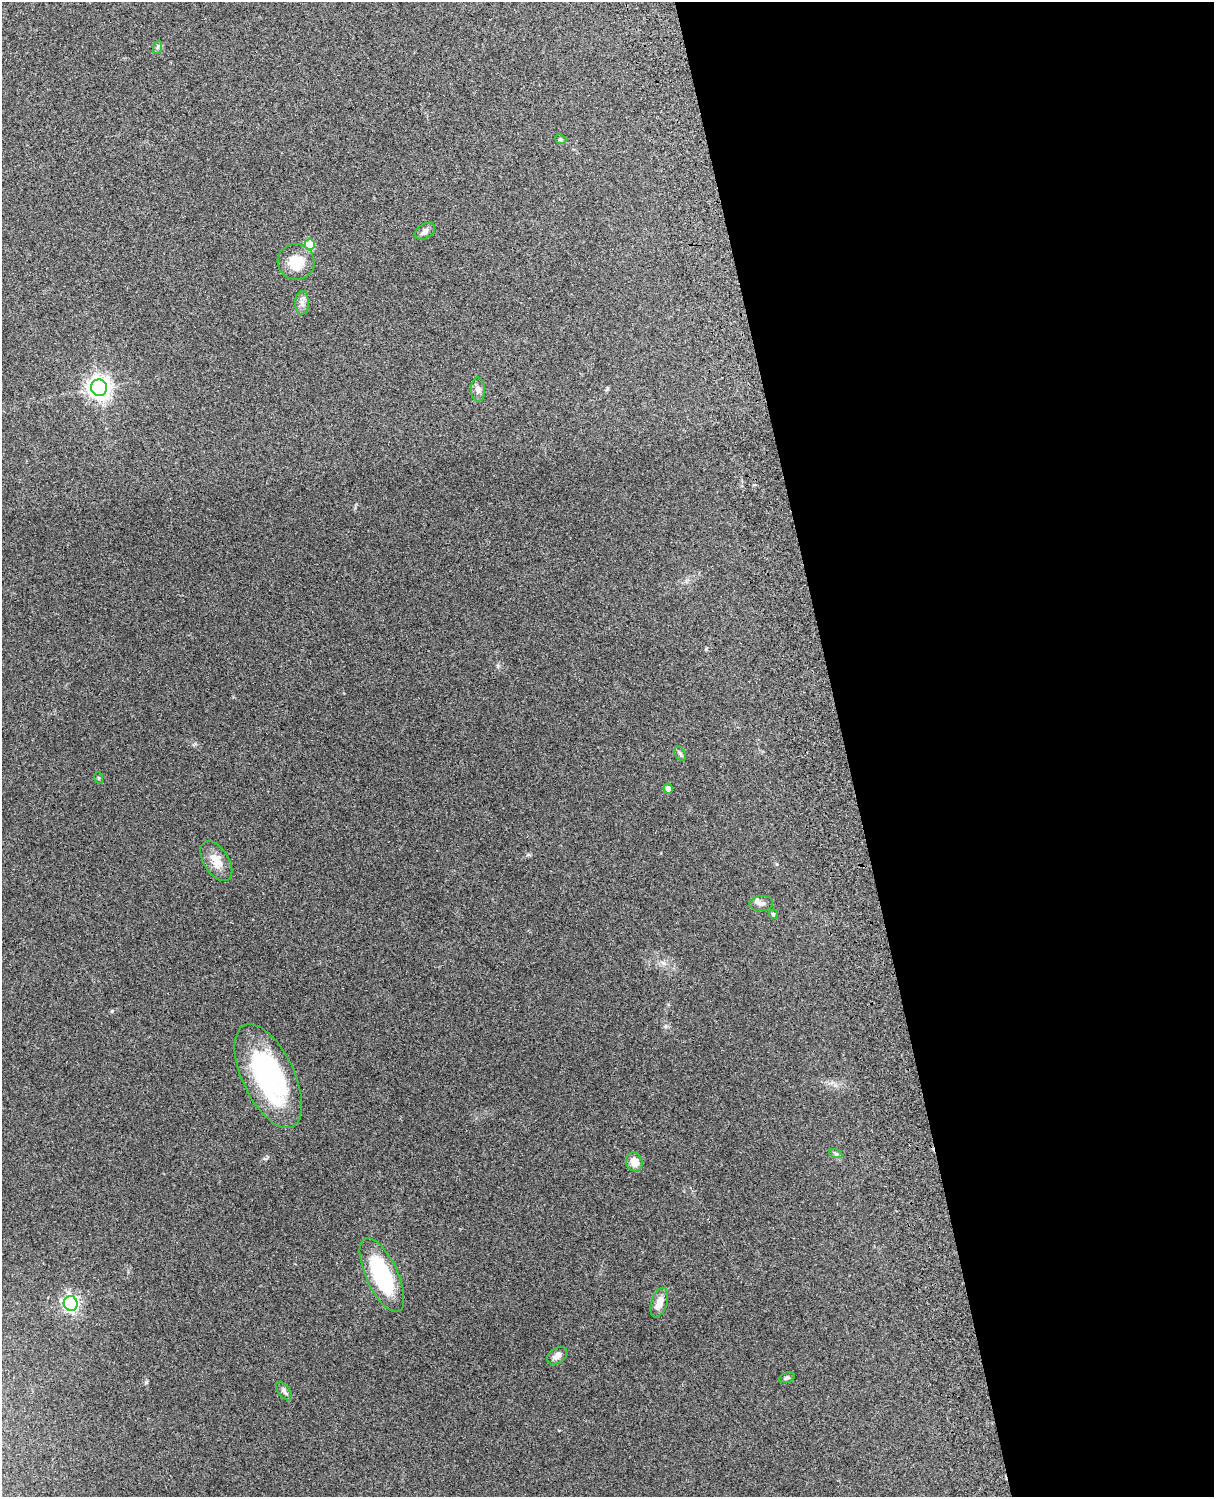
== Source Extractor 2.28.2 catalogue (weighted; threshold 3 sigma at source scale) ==
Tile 8 of 4 x 3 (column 4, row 2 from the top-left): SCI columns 3756-4967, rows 1661-3155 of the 5088 x 4928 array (HDU 1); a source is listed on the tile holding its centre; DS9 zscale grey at full resolution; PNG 1216 x 1499 px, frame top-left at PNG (2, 2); each listed source drawn as its Kron ellipse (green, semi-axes under 4 px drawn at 4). Shown black and unused: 30% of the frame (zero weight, under 3 of 4 exposures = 6% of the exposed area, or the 3 px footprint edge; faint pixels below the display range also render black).
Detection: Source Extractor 2.28.2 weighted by HDU 2 'WHT'; one run over the whole footprint, this tile lists its part. Background 0.264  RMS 0.0089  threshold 0.0402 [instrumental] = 3 sigma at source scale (4.5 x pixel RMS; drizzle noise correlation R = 1.50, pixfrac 1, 0.05/0.05 arcsec/px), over >= 5 px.
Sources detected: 23; all 23 listed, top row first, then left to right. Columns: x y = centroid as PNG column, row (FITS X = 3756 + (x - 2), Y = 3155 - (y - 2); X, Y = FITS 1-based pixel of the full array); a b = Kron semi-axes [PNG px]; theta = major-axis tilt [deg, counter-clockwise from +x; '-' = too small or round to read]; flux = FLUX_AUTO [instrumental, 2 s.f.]
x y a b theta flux
158 47 7 4 70 1.6
561 139 6 4 -23 1.3
425 231 11 7 32 3.4
310 245 5 5 - 26
296 262 18 17 - 20
302 303 12 7 88 4.4
99 388 8 8 - 570
478 390 12 7 -88 4
680 753 8 5 -62 1.9
99 778 5 3 - 0.8
668 789 5 4 - 5.1
216 861 22 12 -58 13
761 904 12 7 4 4
773 914 5 4 - 1.9
268 1076 56 26 -64 130
836 1154 7 4 -19 1.5
634 1162 9 8 - 11
382 1275 40 16 -65 84
71 1303 7 7 - 250
659 1303 15 8 72 9
557 1356 11 7 34 5.8
787 1378 8 5 21 1.9
284 1391 11 5 -54 2.7
Unlisted compact peaks at least as high as the median listed source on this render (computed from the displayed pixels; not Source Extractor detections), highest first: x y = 112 1011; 146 1382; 498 666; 706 649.